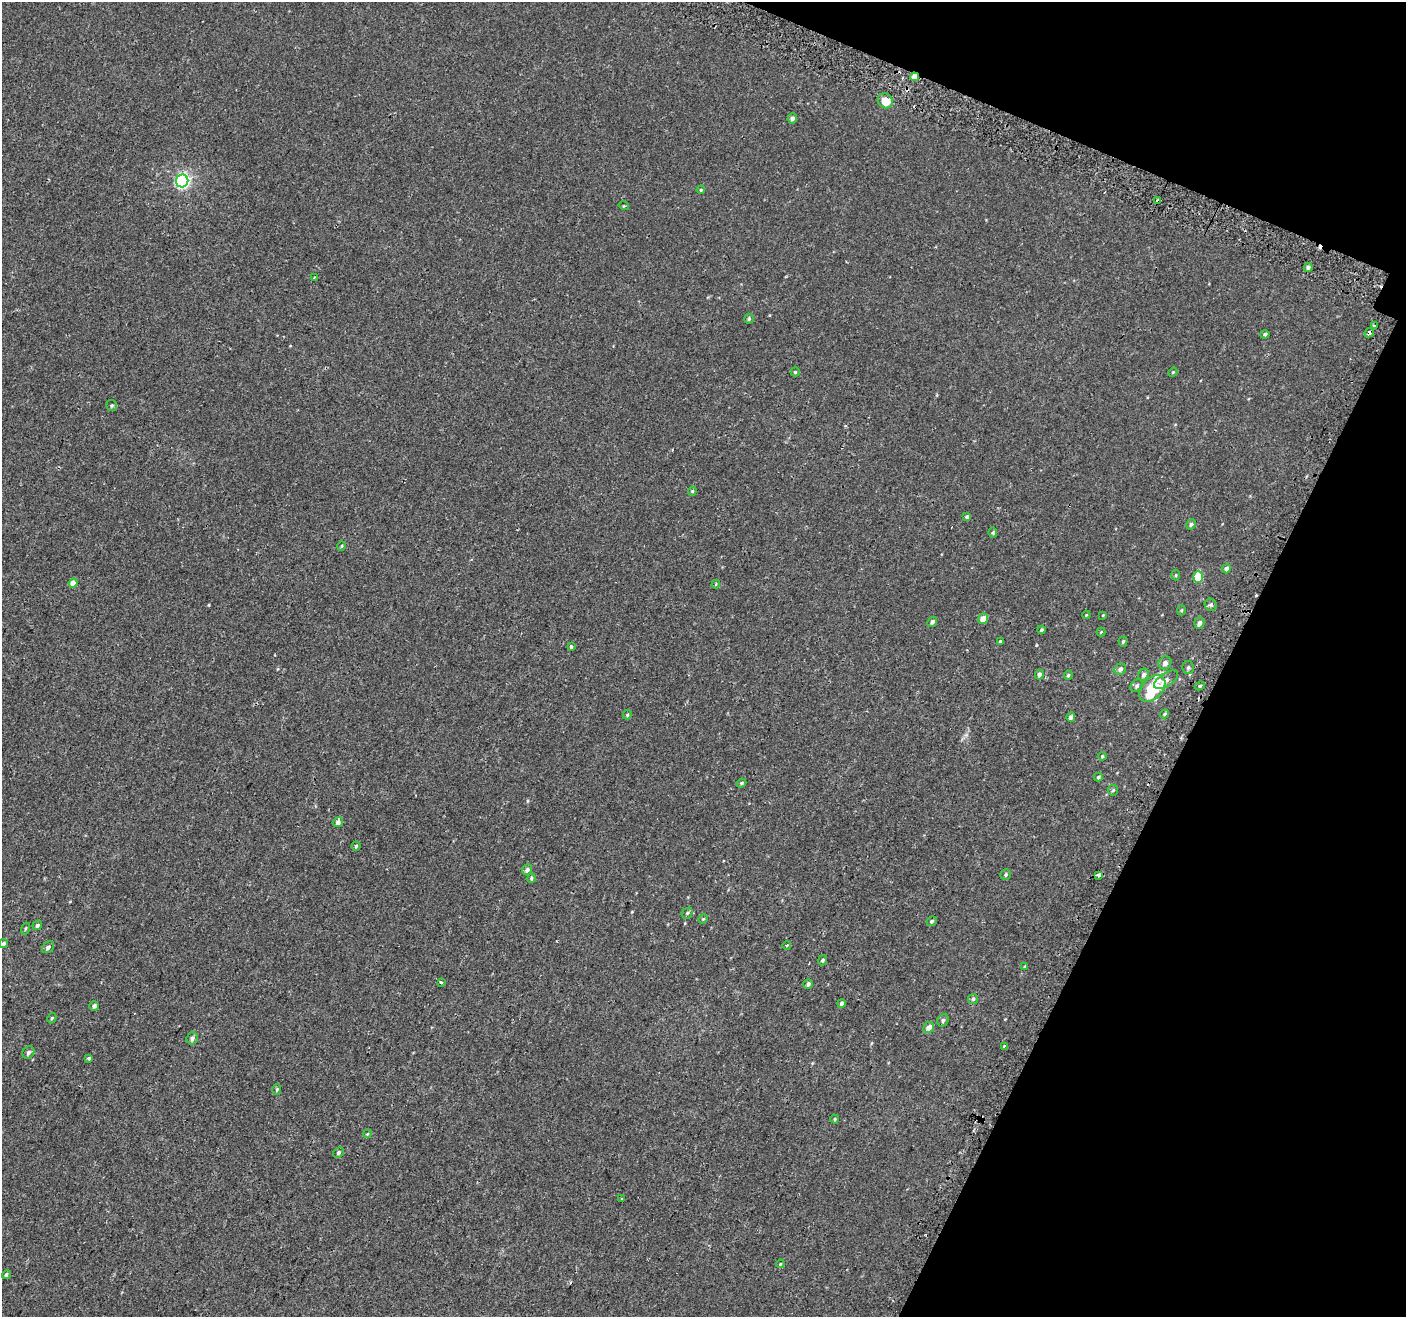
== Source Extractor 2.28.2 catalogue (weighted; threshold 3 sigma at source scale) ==
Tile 8 of 4 x 4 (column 4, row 2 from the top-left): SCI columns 4258-5661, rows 2957-4271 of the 5716 x 5844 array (HDU 1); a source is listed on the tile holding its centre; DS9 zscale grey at full resolution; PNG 1408 x 1319 px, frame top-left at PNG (2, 2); each listed source drawn as its Kron ellipse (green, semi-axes under 4 px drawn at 4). Shown black and unused: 19% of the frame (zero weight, under 2 of 3 exposures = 3% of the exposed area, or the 3 px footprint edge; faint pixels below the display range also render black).
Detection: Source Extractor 2.28.2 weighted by HDU 2 'WHT'; one run over the whole footprint, this tile lists its part. Background -5.26e-05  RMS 0.0031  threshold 0.0138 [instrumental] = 3 sigma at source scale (4.5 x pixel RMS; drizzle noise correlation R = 1.50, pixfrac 1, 0.0396/0.0396 arcsec/px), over >= 5 px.
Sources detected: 93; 2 cosmic-ray / hot-pixel residue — neither listed nor drawn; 1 inside a brighter listed object's ellipse — not listed separately; the other 90 listed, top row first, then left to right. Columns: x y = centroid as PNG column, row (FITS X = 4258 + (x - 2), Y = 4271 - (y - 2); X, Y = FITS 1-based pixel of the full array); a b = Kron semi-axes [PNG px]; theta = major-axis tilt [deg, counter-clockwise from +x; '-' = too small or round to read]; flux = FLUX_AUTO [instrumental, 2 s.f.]
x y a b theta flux
914 77 4 4 - 2.1
885 101 8 7 - 4
792 118 5 5 - 0.95
182 181 6 6 - 58
701 190 4 4 - 0.33
1158 200 4 3 - 2.5
624 206 5 3 - 0.26
1308 267 4 4 - 0.68
314 277 3 2 - 0.44
749 319 5 4 - 0.5
1374 326 4 3 - 0.4
1369 333 5 3 - 0.93
1265 334 4 3 - 0.53
795 372 4 4 - 0.39
1173 372 5 4 - 0.3
112 405 5 5 - 0.44
692 491 4 4 - 0.33
967 517 4 3 - 0.54
1191 524 5 4 - 0.54
993 533 5 4 - 0.39
342 546 5 3 - 0.27
1226 569 5 4 - 0.88
1176 575 5 3 - 0.3
1198 577 6 5 - 5.5
73 583 4 4 - 3
716 584 4 3 - 0.31
1211 605 6 5 - 0.69
1182 610 5 3 - 0.3
1086 615 4 3 - 0.23
1103 615 4 3 - 0.19
983 619 5 4 - 2.7
932 622 5 4 - 0.85
1199 623 6 5 - 1.4
1042 630 4 3 - 0.42
1101 632 4 4 - 0.25
1000 641 3 3 - 1.2
1123 642 5 4 - 0.45
571 646 3 3 - 0.81
1165 663 7 6 - 1.2
1188 667 6 6 - 0.55
1120 669 6 5 - 0.88
1039 674 5 4 - 0.74
1068 675 5 4 - 0.4
1144 675 6 5 - 0.99
1166 680 13 6 34 1.5
1137 686 7 5 46 0.65
1200 686 5 4 - 0.44
1152 688 15 10 46 15
1165 714 5 4 - 0.4
627 715 5 4 - 0.36
1071 717 4 4 - 1
1102 756 4 3 - 0.29
1098 777 4 3 - 0.45
741 783 5 4 - 0.36
1113 790 5 5 - 0.45
338 822 5 5 - 1.2
356 846 4 4 - 0.41
527 870 5 5 - 0.86
1006 874 5 5 - 0.54
1099 875 4 3 - 1.4
531 878 5 4 - 0.4
687 913 6 5 - 0.46
703 919 5 4 - 0.3
932 921 5 4 - 0.51
37 925 5 4 - 0.62
25 929 6 3 71 0.28
3 944 5 4 - 0.5
787 945 4 3 - 0.3
48 947 7 5 41 0.8
823 960 5 4 - 0.52
1025 967 3 3 - 1
441 982 4 3 - 0.73
808 984 5 4 - 0.74
973 999 5 5 - 0.47
842 1003 4 4 - 0.71
94 1006 5 4 - 0.76
52 1018 5 4 - 0.4
943 1020 6 5 - 0.66
929 1027 6 5 - 1.8
192 1038 6 5 - 0.95
1004 1046 3 3 - 0.89
28 1052 7 5 62 0.78
88 1058 3 3 - 0.6
277 1089 5 4 - 0.42
835 1119 4 4 - 0.32
367 1134 4 3 - 0.24
339 1153 6 5 - 0.57
622 1199 3 3 - 0.45
780 1264 4 3 - 0.27
6 1275 5 4 - 0.53
Overlapping masked pixels (flux is a lower limit): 4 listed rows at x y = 914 77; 1158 200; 1369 333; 1099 875